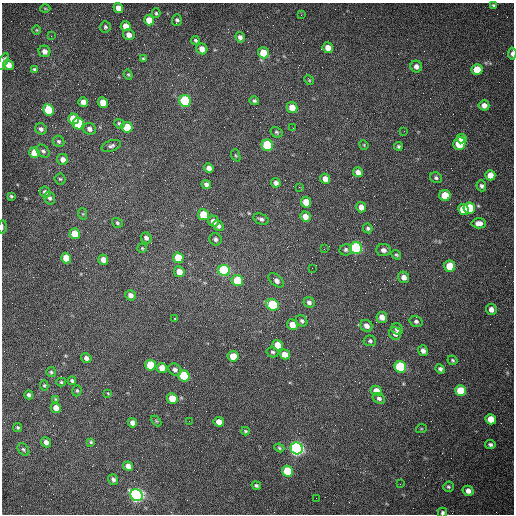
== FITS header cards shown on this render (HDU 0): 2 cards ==
NAXIS1  =                  512 /fastest changing axis
NAXIS2  =                  512 /next to fastest changing axis

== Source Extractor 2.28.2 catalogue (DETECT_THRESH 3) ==
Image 512 x 512 px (HDU 0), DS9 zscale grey, 1 PNG px = 1 image px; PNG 516 x 516 px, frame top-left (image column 1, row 512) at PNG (2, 3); each listed source drawn as its Kron ellipse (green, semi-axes under 4 px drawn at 4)
Background 1520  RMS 23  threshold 69.1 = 3 sigma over >= 5 px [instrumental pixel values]
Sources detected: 164; all 164 listed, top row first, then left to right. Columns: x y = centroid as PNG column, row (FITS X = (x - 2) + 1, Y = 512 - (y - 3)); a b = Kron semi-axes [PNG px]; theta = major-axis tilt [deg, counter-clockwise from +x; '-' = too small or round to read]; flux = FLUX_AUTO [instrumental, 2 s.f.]
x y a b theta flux
493 5 4 3 - 2100
45 8 5 3 - 1400
118 8 5 4 - 11000
156 13 5 4 - 2100
301 15 3 3 - 930
149 20 5 5 - 22000
177 20 6 5 - 3400
126 26 5 5 - 14000
105 27 6 5 - 2800
37 30 4 4 - 1500
129 35 6 5 - 9900
51 36 3 2 - 1500
240 37 5 4 - 5200
195 40 4 3 - 2300
328 48 5 5 - 12000
202 49 5 5 - 13000
44 51 6 5 - 9000
263 53 5 5 - 39000
512 54 6 3 84 4800
143 59 3 3 - 1700
3 62 9 4 63 11000
8 65 5 5 - 15000
416 66 6 5 - 7100
35 69 4 3 - 2900
477 69 5 5 - 34000
128 75 5 4 - 1800
309 80 5 4 - 1900
185 101 6 5 - 150000
254 101 5 4 - 2900
83 102 5 5 - 11000
103 103 5 5 - 22000
484 105 5 5 - 8700
292 108 6 5 - 20000
48 110 6 5 - 65000
73 119 5 5 - 46000
78 124 6 5 - 110000
119 124 5 4 - 3000
127 127 5 5 - 50000
293 128 2 2 - 760
41 129 6 5 - 5000
89 129 6 6 - 6600
404 131 2 2 - 640
276 132 6 5 - 2700
462 139 5 4 - 9900
59 141 6 5 - 3300
459 144 6 6 - 62000
267 145 6 5 - 110000
364 145 5 4 - 1500
111 146 10 5 18 4500
398 146 4 4 - 2300
43 151 7 5 -41 4100
34 153 5 5 - 32000
236 155 6 4 -69 2000
63 159 6 5 - 9400
209 168 5 4 - 8400
358 172 5 4 - 8900
490 175 5 5 - 16000
436 178 6 5 - 3300
60 179 5 5 - 2300
325 179 5 5 - 11000
276 183 5 4 - 5400
206 184 5 4 - 5200
481 186 5 4 - 3500
299 187 4 3 - 1600
45 192 5 5 - 5800
445 195 5 5 - 39000
11 196 3 3 - 1900
50 198 6 5 - 4000
306 202 5 5 - 26000
361 207 5 5 - 11000
469 208 6 5 - 49000
463 209 6 5 - 41000
83 214 6 3 -72 1800
203 215 5 5 - 42000
305 216 5 5 - 12000
261 219 8 5 -23 4400
213 221 6 5 - 11000
117 223 5 4 - 2700
479 223 7 5 -3 8900
218 226 6 4 -51 4900
2 227 6 2 87 1900
368 228 5 4 - 2900
75 234 5 5 - 36000
146 238 6 5 - 4800
215 239 6 6 - 4600
142 248 5 4 - 1800
356 248 6 6 - 280000
324 249 2 2 - 710
346 250 6 5 - 3400
383 250 7 6 - 6500
396 255 5 3 - 1900
66 258 5 5 - 31000
178 258 5 5 - 40000
103 260 5 4 - 12000
450 266 5 5 - 43000
312 268 2 2 - 790
224 271 6 5 - 200000
179 272 5 5 - 16000
404 277 6 5 - 9300
276 280 9 5 -38 7600
237 281 6 5 - 51000
130 295 5 5 - 7600
309 302 6 5 - 4900
273 305 6 5 - 110000
491 309 5 5 - 8400
382 317 5 5 - 13000
175 318 3 2 - 1900
302 321 6 5 - 3500
416 321 6 5 - 3700
292 325 5 5 - 15000
366 326 6 5 - 8100
397 329 6 5 - 5100
395 333 6 6 - 7900
370 341 6 5 - 3100
278 345 5 5 - 26000
423 351 5 5 - 7300
273 352 6 5 - 3100
285 354 5 4 - 16000
233 356 5 5 - 21000
86 358 5 5 - 6600
452 360 5 4 - 2500
150 365 5 5 - 49000
400 367 6 5 - 170000
162 368 5 5 - 16000
440 369 5 4 - 4000
175 370 7 5 -36 5000
51 372 5 5 - 2600
184 376 6 5 - 100000
72 381 4 3 - 2800
61 382 5 4 - 2300
44 385 5 4 - 2000
77 391 6 4 70 2300
376 391 5 5 - 20000
461 391 5 5 - 50000
108 393 4 4 - 1500
29 395 4 4 - 4000
172 398 5 5 - 28000
379 398 6 5 - 4800
56 399 3 3 - 1500
56 408 5 5 - 13000
491 419 5 5 - 26000
156 421 6 4 -45 1700
189 421 2 2 - 650
219 422 5 4 - 13000
132 423 5 4 - 8000
18 427 4 4 - 2300
421 429 5 3 - 1300
245 431 4 3 - 1800
46 442 5 4 - 8300
91 442 4 4 - 2100
490 444 5 4 - 3600
279 448 5 4 - 2000
297 448 6 6 - 720000
23 449 7 5 -50 2700
128 466 5 4 - 13000
288 471 5 5 - 92000
113 479 5 5 - 4700
400 484 2 2 - 780
256 486 5 4 - 3000
448 487 5 5 - 2700
468 491 5 5 - 8400
136 495 6 5 - 590000
316 498 2 2 - 3400
442 513 5 4 - 2900
At the frame edge (FLAGS 8, measured only in part): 4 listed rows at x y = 512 54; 3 62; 2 227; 442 513